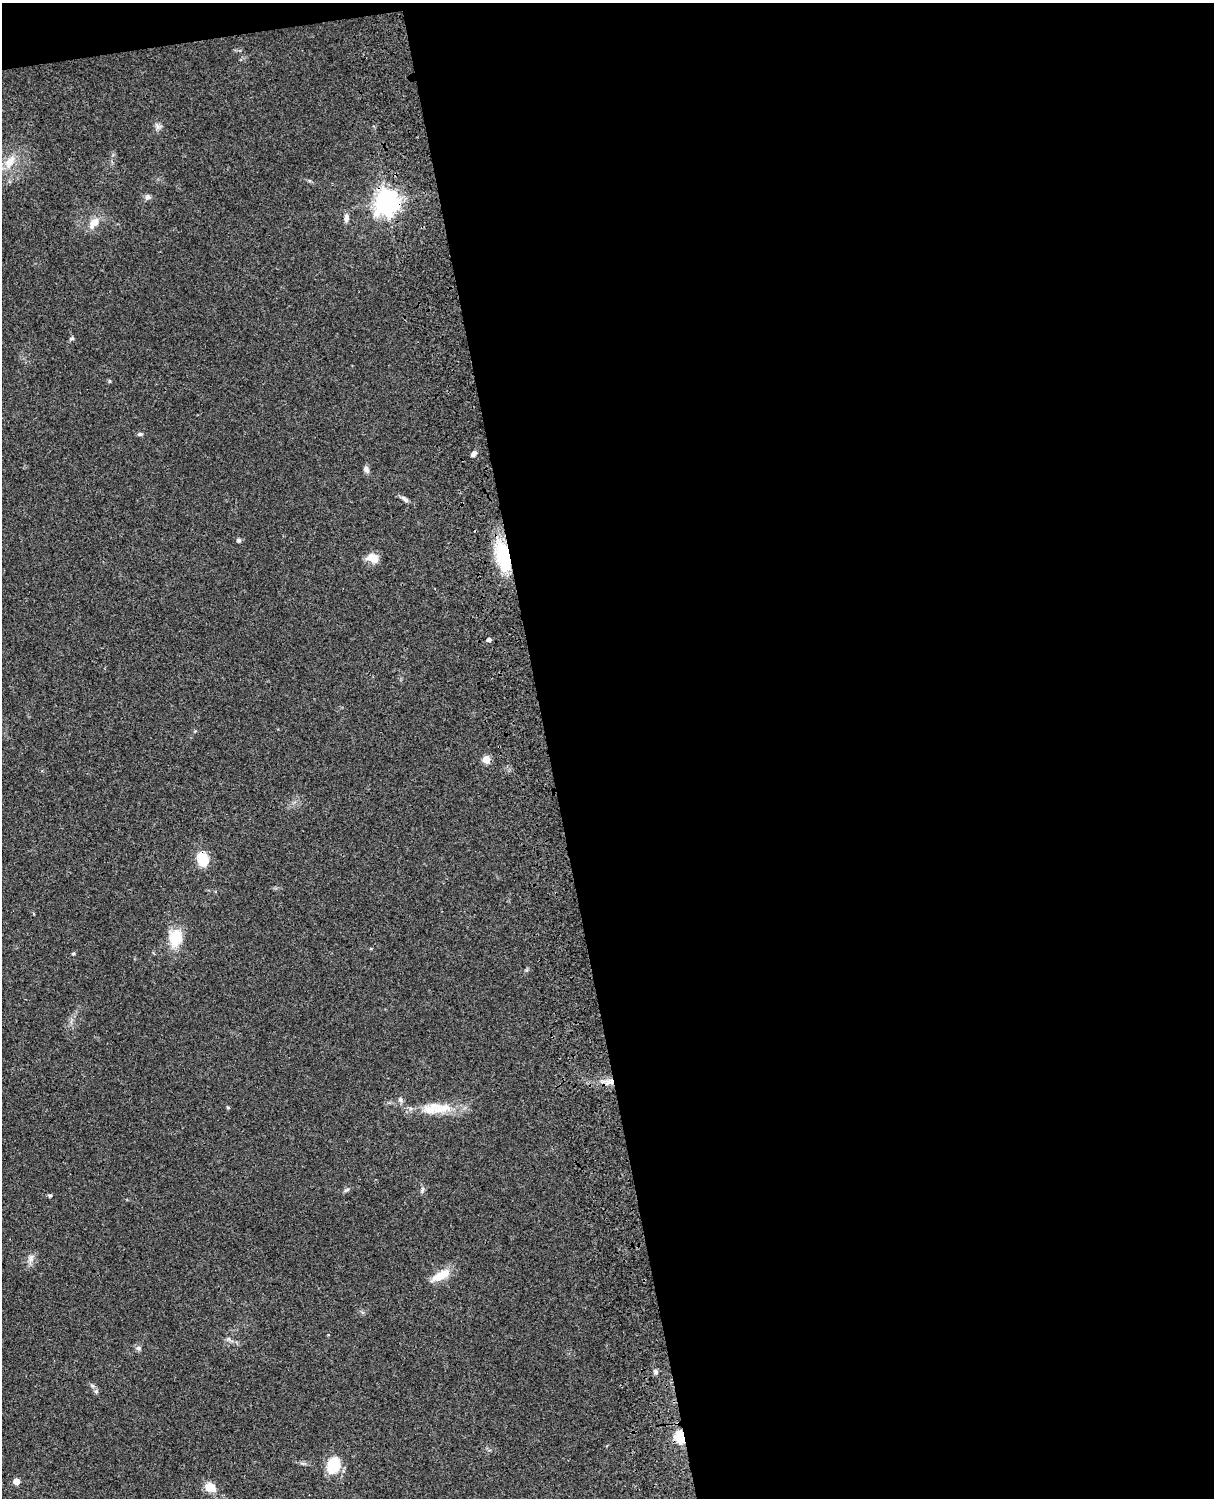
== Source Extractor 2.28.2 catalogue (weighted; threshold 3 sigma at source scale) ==
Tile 4 of 4 x 3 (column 4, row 1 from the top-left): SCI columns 3758-4969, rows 3268-4763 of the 5088 x 4927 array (HDU 1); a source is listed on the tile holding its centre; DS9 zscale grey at full resolution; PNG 1216 x 1500 px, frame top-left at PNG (2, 3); no overlay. Shown black and unused: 56% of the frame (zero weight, under 3 of 4 exposures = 6% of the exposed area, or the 3 px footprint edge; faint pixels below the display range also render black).
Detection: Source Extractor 2.28.2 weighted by HDU 2 'WHT'; one run over the whole footprint, this tile lists its part. Background 0.0849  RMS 0.006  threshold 0.0271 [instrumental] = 3 sigma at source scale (4.5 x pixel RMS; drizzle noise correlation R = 1.50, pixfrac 1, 0.05/0.05 arcsec/px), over >= 5 px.
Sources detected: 38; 1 cosmic-ray / hot-pixel residue — not listed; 1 inside a brighter listed object's ellipse — not listed separately; the other 36 listed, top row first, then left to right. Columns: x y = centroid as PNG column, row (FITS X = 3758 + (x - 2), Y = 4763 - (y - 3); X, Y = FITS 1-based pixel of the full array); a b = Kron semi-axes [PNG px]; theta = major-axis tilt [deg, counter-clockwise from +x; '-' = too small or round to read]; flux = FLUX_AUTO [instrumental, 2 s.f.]
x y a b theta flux
157 127 10 6 -59 2
10 162 21 12 58 10
147 197 8 7 - 1.7
387 201 8 8 - 540
346 218 12 6 88 2.4
93 223 18 10 51 6.7
72 338 6 4 44 0.93
109 381 6 3 -72 0.61
140 434 7 5 0 1.2
474 454 8 5 50 2.1
366 469 8 7 - 2.1
405 499 12 5 -38 2
239 540 6 5 - 1.1
503 557 27 12 -77 40
372 558 14 10 -12 6.3
489 640 4 4 - 2
486 759 5 5 - 11
202 859 14 10 -71 16
175 938 22 17 86 15
73 954 5 3 - 0.63
400 1100 8 5 -43 1.5
228 1107 5 4 - 0.65
442 1108 33 12 14 14
347 1190 8 4 9 1
422 1190 8 4 89 1.2
50 1195 6 4 0 0.78
31 1258 13 6 74 2.8
441 1276 24 9 27 11
229 1339 6 4 -71 1
138 1348 7 5 -21 1.4
656 1372 6 6 - 1.4
92 1385 7 4 -20 1
680 1437 6 5 - 49
333 1465 19 13 69 17
16 1481 5 5 - 6.4
210 1487 11 8 -21 9.6
Overlapping masked pixels (flux is a lower limit): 4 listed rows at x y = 387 201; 503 557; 202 859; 680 1437